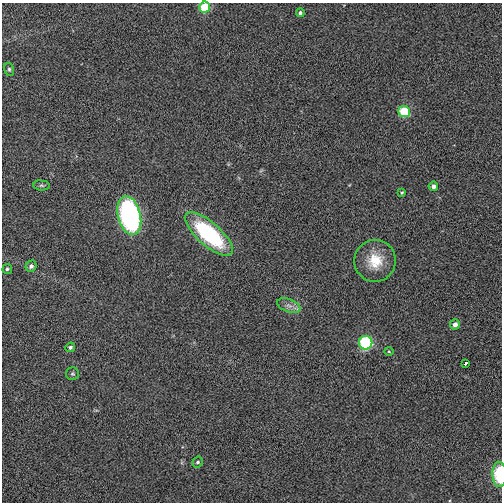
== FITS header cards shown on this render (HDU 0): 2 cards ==
NAXIS1  =                  500
NAXIS2  =                  500

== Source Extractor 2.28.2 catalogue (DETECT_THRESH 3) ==
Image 500 x 500 px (HDU 0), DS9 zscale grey, 1 PNG px = 1 image px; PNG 504 x 504 px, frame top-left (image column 1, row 500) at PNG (2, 3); each listed source drawn as its Kron ellipse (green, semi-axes under 4 px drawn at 4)
Background 0.0144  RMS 0.15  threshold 0.456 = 3 sigma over >= 5 px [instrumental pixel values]
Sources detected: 21; all 21 listed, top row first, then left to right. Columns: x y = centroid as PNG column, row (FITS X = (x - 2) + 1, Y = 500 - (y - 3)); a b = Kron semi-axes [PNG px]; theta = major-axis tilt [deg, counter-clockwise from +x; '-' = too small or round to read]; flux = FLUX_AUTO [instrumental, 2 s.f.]
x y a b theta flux
205 7 5 5 - 310
300 13 4 4 - 23
9 69 6 5 - 17
404 112 6 5 - 350
41 185 8 5 -6 19
433 186 5 5 - 39
402 193 3 3 - 12
129 215 20 11 -76 2200
209 234 30 11 -41 1200
375 261 21 20 - 280
31 266 6 5 - 32
7 269 5 5 - 19
289 306 12 6 -19 55
455 324 5 5 - 50
366 343 7 6 - 860
70 347 5 4 - 26
389 351 5 3 - 9.3
465 363 4 3 - 96
72 374 6 6 - 19
198 462 6 5 - 20
499 474 12 7 -88 400
At the frame edge (FLAGS 8, measured only in part): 2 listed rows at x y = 205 7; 499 474